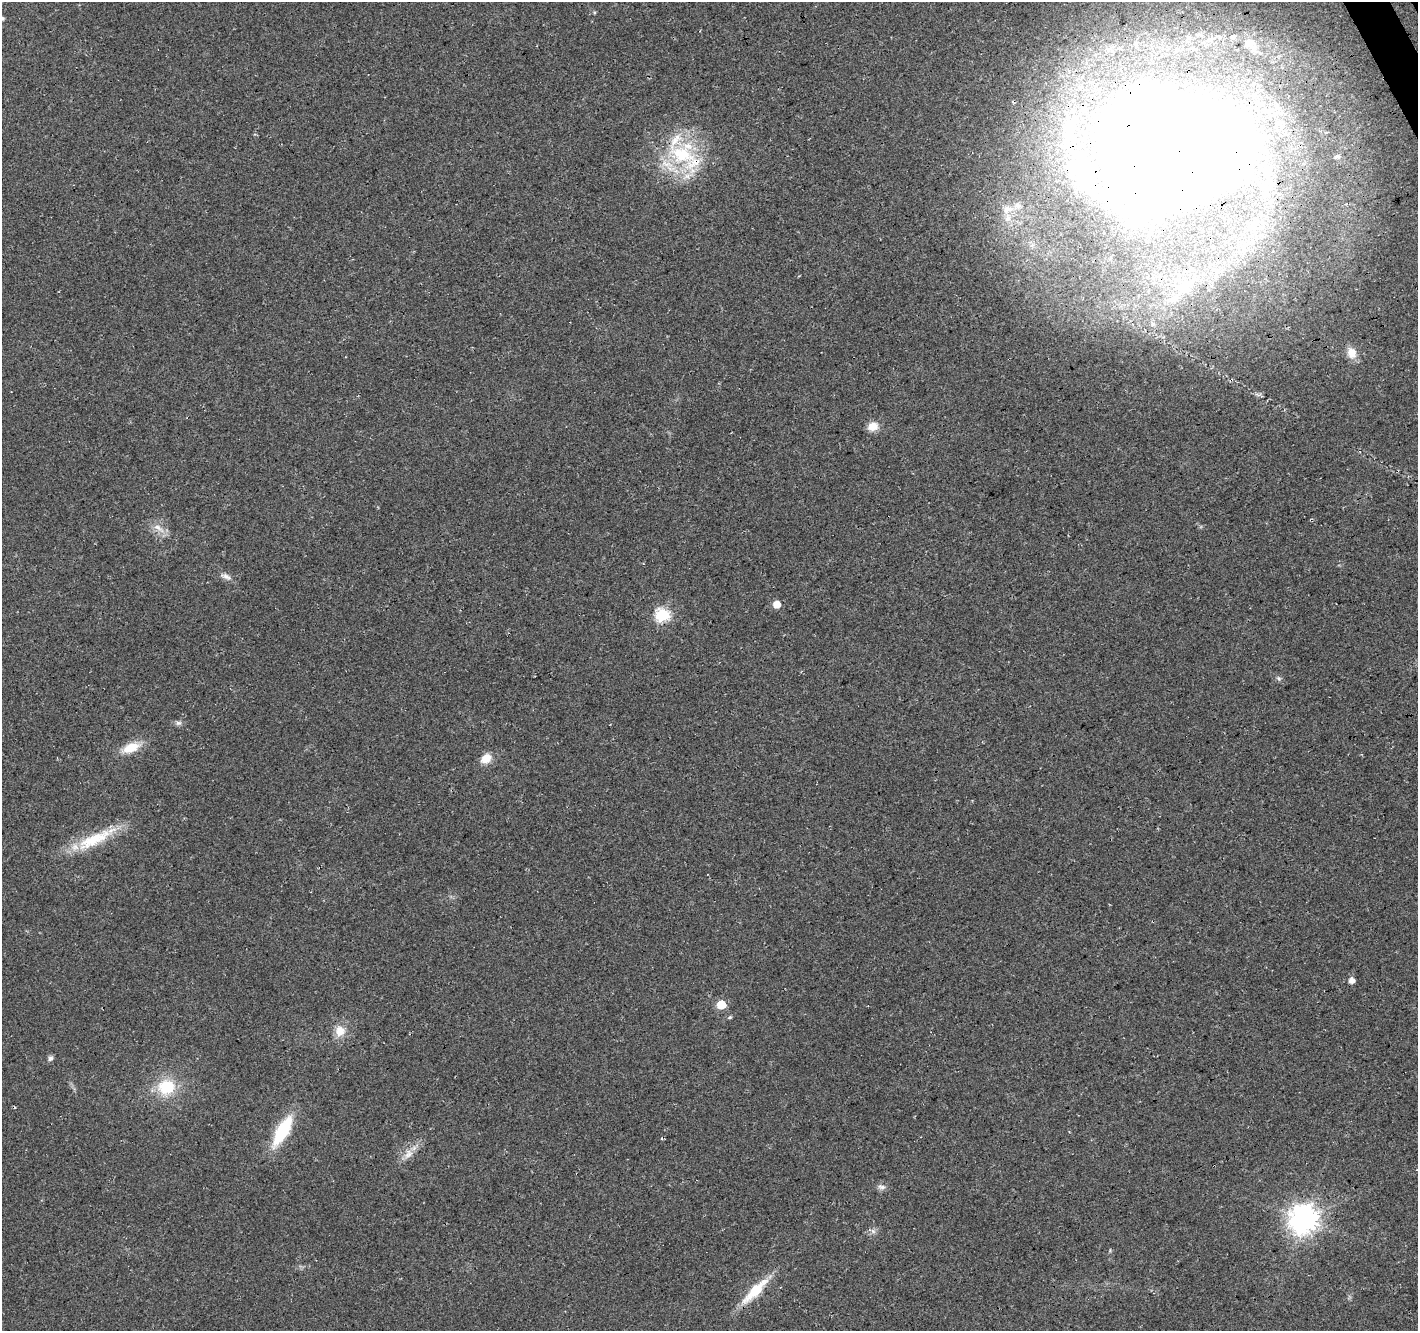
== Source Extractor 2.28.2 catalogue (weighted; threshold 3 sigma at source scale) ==
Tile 10 of 4 x 4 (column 2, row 3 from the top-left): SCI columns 1472-2887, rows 1509-2837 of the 5771 x 5618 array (HDU 1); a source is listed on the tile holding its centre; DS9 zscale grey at full resolution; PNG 1420 x 1333 px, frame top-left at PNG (2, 2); no overlay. Shown black and unused: <1% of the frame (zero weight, under 3 of 4 exposures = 5% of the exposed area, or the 3 px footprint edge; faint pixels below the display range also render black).
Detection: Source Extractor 2.28.2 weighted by HDU 2 'WHT'; one run over the whole footprint, this tile lists its part. Background 0.0916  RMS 0.0093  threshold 0.042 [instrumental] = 3 sigma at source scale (4.5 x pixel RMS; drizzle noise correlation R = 1.50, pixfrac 1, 0.0396/0.0396 arcsec/px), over >= 5 px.
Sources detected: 38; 1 inside a brighter object's white glare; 1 cosmic-ray / hot-pixel residue — not listed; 5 inside a brighter listed object's ellipse — not listed separately; the other 31 listed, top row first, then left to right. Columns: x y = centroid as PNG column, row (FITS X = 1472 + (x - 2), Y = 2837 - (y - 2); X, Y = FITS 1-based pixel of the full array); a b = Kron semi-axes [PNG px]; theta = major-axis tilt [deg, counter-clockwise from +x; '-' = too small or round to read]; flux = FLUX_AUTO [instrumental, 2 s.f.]
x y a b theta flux
1250 45 28 15 -43 25
1070 127 43 21 82 70
1178 153 90 60 5 3700
682 155 46 26 -19 81
1337 157 8 6 14 2.5
1008 209 16 10 10 10
1183 289 23 14 -8 24
1153 324 6 4 18 1.4
1352 353 14 11 -74 11
873 426 11 9 15 11
159 528 20 8 -37 8.8
226 576 17 7 -24 4.9
776 604 5 5 - 14
662 615 7 6 - 140
1279 678 7 6 - 2.1
178 723 9 6 0 2.8
131 748 23 12 22 18
486 759 12 10 39 13
95 839 61 14 27 42
1351 980 5 5 - 6.9
721 1005 6 5 - 36
730 1017 6 4 17 1.5
340 1031 13 12 - 12
50 1058 8 6 70 2.6
166 1087 20 17 14 37
282 1131 30 11 60 60
408 1154 16 11 54 9.7
881 1187 11 7 -18 3.7
1304 1219 9 9 - 1200
873 1231 8 6 -45 3
755 1291 42 11 45 31
Overlapping masked pixels (flux is a lower limit): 3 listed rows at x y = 1070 127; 1178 153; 682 155